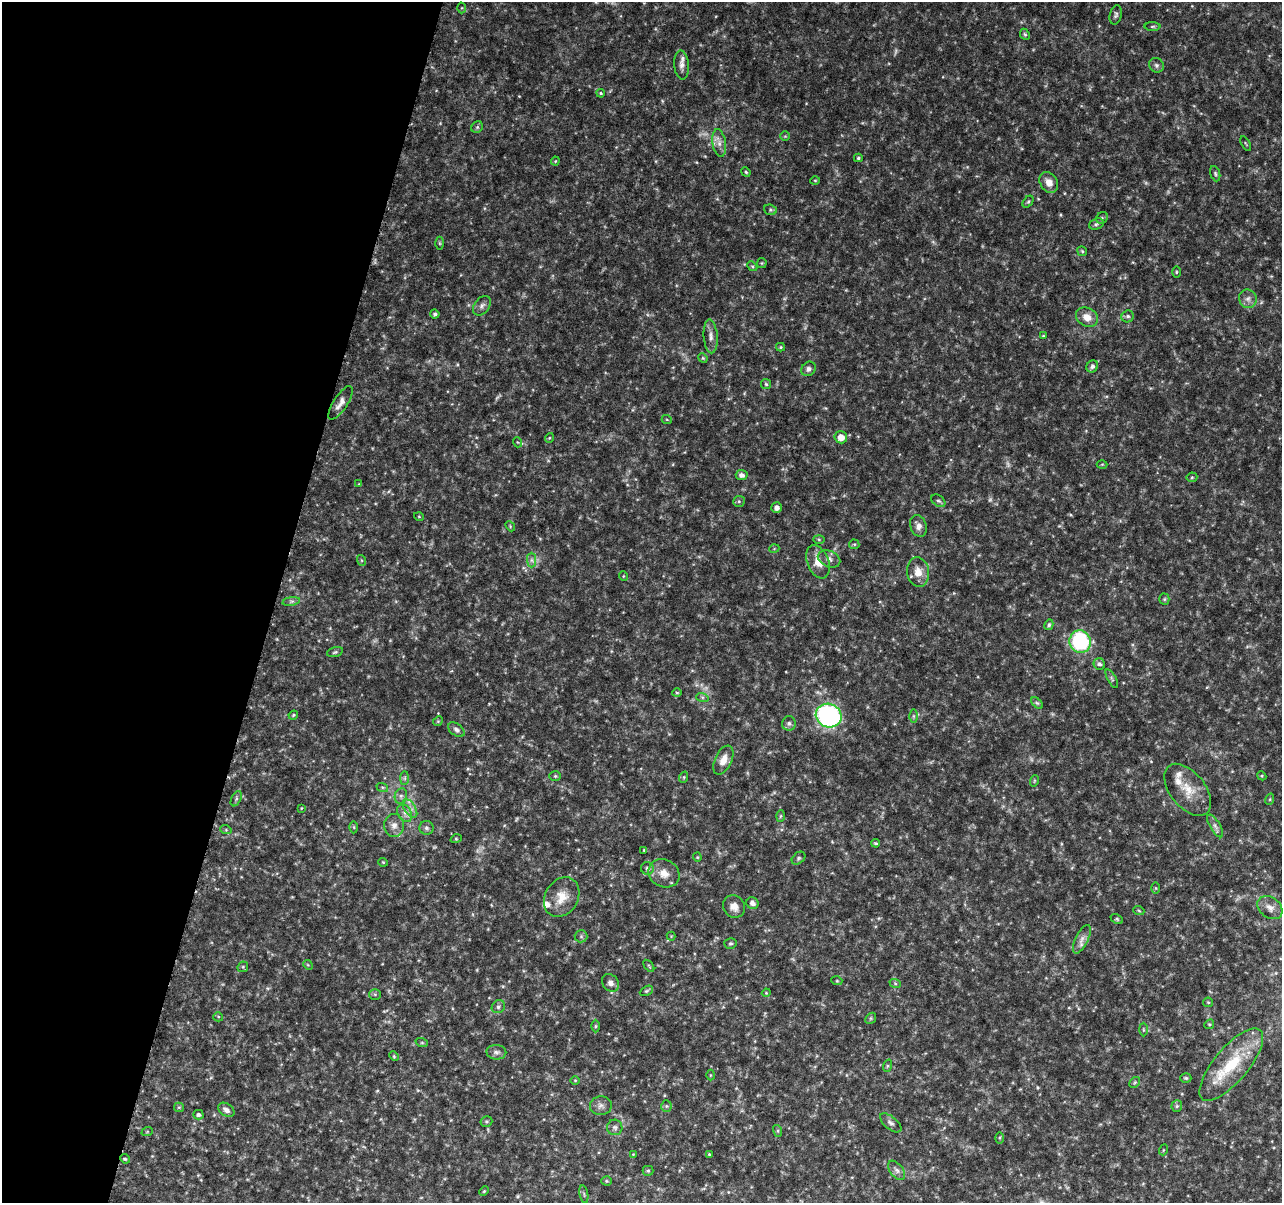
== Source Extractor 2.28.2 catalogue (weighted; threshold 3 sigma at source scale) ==
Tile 9 of 4 x 4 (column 1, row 3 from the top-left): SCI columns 3-1282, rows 1430-2630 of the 5138 x 5324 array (HDU 1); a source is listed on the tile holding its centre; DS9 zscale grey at full resolution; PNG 1284 x 1205 px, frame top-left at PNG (2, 2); each listed source drawn as its Kron ellipse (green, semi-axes under 4 px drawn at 4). Shown black and unused: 21% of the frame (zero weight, under 4 of 8 exposures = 1% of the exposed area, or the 3 px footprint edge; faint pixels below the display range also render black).
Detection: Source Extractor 2.28.2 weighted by HDU 2 'WHT'; one run over the whole footprint, this tile lists its part. Background 0.0619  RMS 0.0032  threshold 0.0132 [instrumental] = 3 sigma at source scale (4.09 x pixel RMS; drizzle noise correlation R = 1.36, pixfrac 0.8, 0.0396/0.0396 arcsec/px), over >= 5 px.
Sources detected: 173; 7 too faint to see at this stretch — neither listed nor drawn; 3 inside a brighter listed object's ellipse — not listed separately; the other 163 listed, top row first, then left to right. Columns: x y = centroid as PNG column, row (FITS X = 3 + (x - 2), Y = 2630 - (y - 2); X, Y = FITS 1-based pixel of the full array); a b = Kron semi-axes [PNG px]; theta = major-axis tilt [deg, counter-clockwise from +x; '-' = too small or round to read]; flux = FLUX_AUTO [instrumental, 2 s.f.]
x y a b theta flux
462 8 5 3 - 0.29
1116 15 10 6 76 0.81
1152 26 8 4 1 0.46
1025 34 6 4 -66 0.48
682 65 14 7 -85 1.8
1156 65 8 7 - 0.8
601 93 4 3 - 0.39
477 127 6 5 - 0.5
785 136 5 5 - 0.38
719 143 14 6 -81 1.9
1246 144 8 2 -60 0.27
858 158 4 3 - 0.43
555 161 4 4 - 0.28
746 172 5 4 - 0.4
1215 174 8 4 -73 0.55
815 180 5 3 - 0.29
1049 182 11 8 -57 2.4
1028 202 7 4 52 0.45
770 210 6 5 - 0.49
1102 218 6 5 - 0.53
1096 224 8 5 19 0.61
440 243 6 4 -89 0.39
1082 251 5 4 - 0.42
762 263 5 5 - 0.34
752 266 5 4 - 0.4
1176 272 6 3 89 0.32
1248 299 9 8 - 1.5
482 306 11 7 53 1.3
435 314 4 4 - 0.65
1128 316 6 5 - 0.74
1087 317 11 9 -29 3.3
711 336 17 7 -86 1.8
1043 336 3 3 - 0.26
781 347 4 4 - 0.36
703 358 5 4 - 0.34
1092 366 6 5 - 0.94
809 369 8 6 43 0.95
766 384 5 5 - 0.42
340 403 19 7 57 2
667 420 5 3 - 0.28
841 437 6 6 - 2.9
549 438 5 3 - 0.26
517 442 5 3 - 0.29
1102 464 5 3 - 0.26
742 475 6 5 - 1.3
1192 477 5 5 - 0.41
359 484 4 3 - 0.25
739 501 6 5 - 0.46
938 501 8 5 -37 0.67
777 507 5 5 - 1.2
419 517 5 3 - 0.27
510 526 5 4 - 0.34
918 526 11 8 -69 1.7
819 539 6 4 -2 0.37
854 544 5 5 - 0.39
774 549 5 3 - 0.25
829 559 12 8 -24 1.5
361 560 5 3 - 0.34
532 560 7 4 -89 0.77
818 562 17 10 -69 3.8
918 572 15 11 -82 3.7
623 576 5 3 - 0.25
1164 599 5 5 - 0.4
291 601 9 4 9 0.67
1049 625 5 4 - 0.6
1080 642 11 10 - 29
335 652 8 4 15 0.57
1099 664 6 5 - 0.84
1112 679 10 3 -61 0.55
677 692 5 3 - 0.3
702 697 6 4 -18 0.53
1037 703 7 4 -44 0.5
293 715 5 4 - 0.35
829 716 13 11 -23 61
913 716 6 4 -90 0.51
438 721 5 4 - 0.36
789 723 7 7 - 0.88
456 730 9 6 -37 1.1
723 760 15 8 65 2.8
555 776 6 5 - 0.43
1262 776 5 4 - 0.29
684 777 6 3 72 0.33
405 778 7 4 89 0.58
1034 781 6 3 71 0.33
382 787 6 4 -18 0.41
1188 790 30 17 -51 6.7
401 796 8 6 78 0.92
236 799 8 4 64 0.63
1270 799 6 3 72 0.34
301 808 4 3 - 0.21
410 808 10 5 -56 1.5
405 813 9 6 -60 1.4
780 816 6 4 87 0.41
394 825 11 10 - 2.1
1215 826 13 5 -59 1.2
354 827 6 4 -89 0.36
426 828 7 7 - 0.82
226 830 6 3 -19 0.36
456 839 5 3 - 0.32
876 843 4 3 - 0.36
644 850 3 2 - 0.24
697 857 4 4 - 0.31
798 858 8 5 42 0.58
383 862 4 4 - 0.3
647 868 6 6 - 0.9
664 873 16 13 -29 3.7
1156 888 6 4 -89 0.35
562 897 21 16 58 5.2
752 903 6 5 - 1.3
734 907 11 10 - 2.4
1270 908 14 10 -39 2.4
1139 911 5 3 - 0.34
1117 919 6 4 -26 0.41
581 936 6 6 - 0.63
671 936 4 4 - 0.26
1082 939 15 6 64 1.9
730 943 6 5 - 0.54
308 965 5 4 - 0.32
649 966 7 3 -53 0.35
243 967 6 5 - 0.42
837 981 5 3 - 0.3
610 983 9 7 -51 1.4
895 983 6 3 -20 0.39
646 991 7 4 27 0.51
766 993 4 3 - 0.27
375 994 6 5 - 0.46
1208 1002 5 4 - 0.35
498 1007 7 6 - 0.77
218 1017 5 4 - 0.37
871 1018 6 4 47 0.46
1209 1024 5 4 - 0.37
595 1026 6 4 89 0.43
1143 1030 7 3 -90 0.34
422 1043 6 4 -18 0.41
496 1052 10 7 -2 1.2
394 1056 5 4 - 0.36
1231 1065 45 17 50 16
887 1066 6 4 72 0.38
710 1075 5 3 - 0.3
1186 1078 5 4 - 0.42
575 1080 5 3 - 0.27
1135 1082 6 4 46 0.48
601 1106 11 9 6 1.4
666 1106 5 5 - 0.51
1177 1106 6 5 - 0.59
179 1107 5 4 - 0.38
226 1110 9 6 -35 1.4
198 1115 5 4 - 0.72
486 1121 6 5 - 0.51
891 1123 13 6 -40 1.1
615 1127 8 7 - 0.89
778 1131 6 4 -72 0.39
147 1132 6 3 19 0.32
1000 1138 5 4 - 0.34
1163 1150 5 3 - 0.3
633 1154 4 4 - 0.24
709 1154 3 3 - 0.25
125 1159 5 4 - 0.38
897 1170 11 6 -52 1.3
648 1171 5 5 - 0.42
606 1181 5 4 - 0.36
484 1191 5 3 - 0.32
584 1194 9 3 -80 0.4